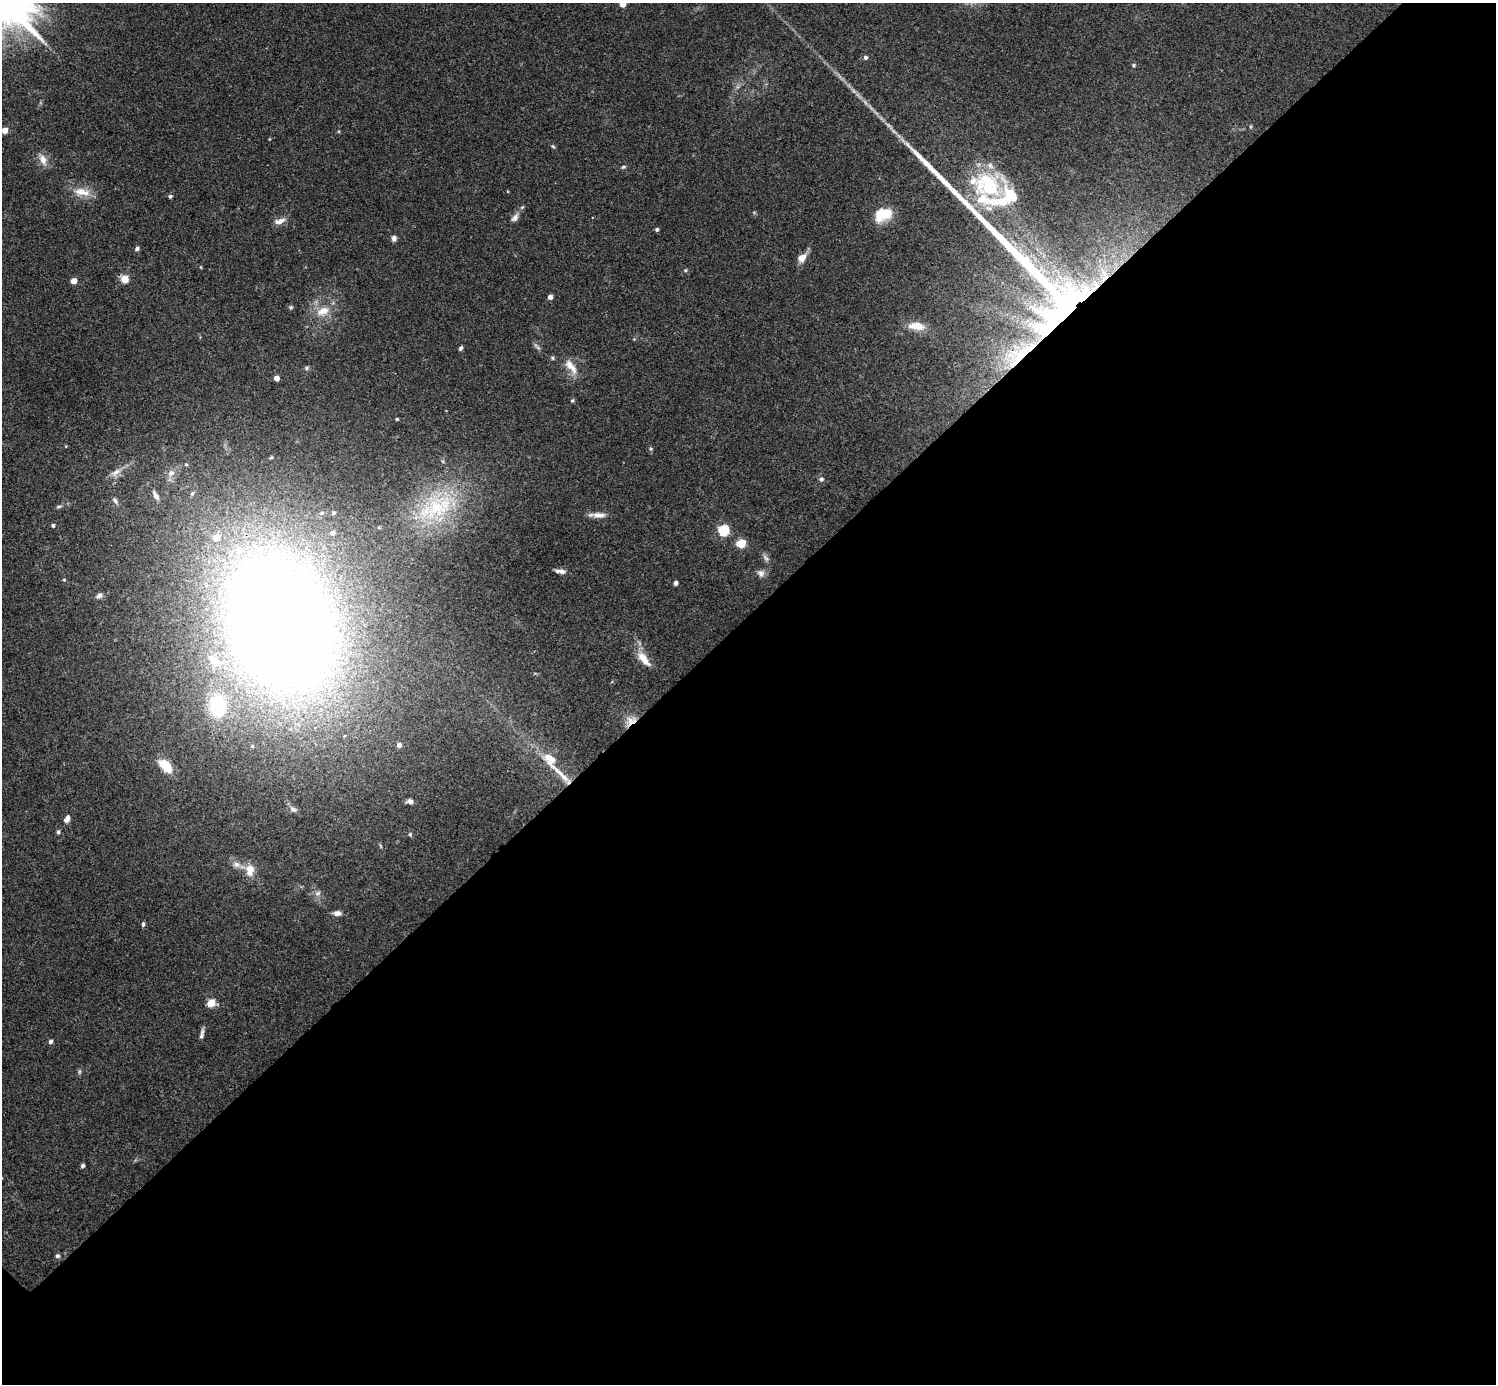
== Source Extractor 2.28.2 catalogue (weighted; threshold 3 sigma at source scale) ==
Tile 12 of 4 x 4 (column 4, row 3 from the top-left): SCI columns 4488-5981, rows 1542-2923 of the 5988 x 5988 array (HDU 1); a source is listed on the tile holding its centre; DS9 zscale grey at full resolution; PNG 1498 x 1386 px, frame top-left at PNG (2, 3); no overlay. Shown black and unused: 55% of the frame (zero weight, under 3 of 4 exposures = <1% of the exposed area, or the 3 px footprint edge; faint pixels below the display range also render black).
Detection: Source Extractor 2.28.2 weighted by HDU 2 'WHT'; one run over the whole footprint, this tile lists its part. Background 0.0754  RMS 0.0055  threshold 0.0247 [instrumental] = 3 sigma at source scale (4.5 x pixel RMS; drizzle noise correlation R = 1.50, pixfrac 1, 0.05/0.05 arcsec/px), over >= 5 px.
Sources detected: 91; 1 too faint to see at this stretch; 1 inside a brighter object's white glare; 1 long thin detection or spike segment (spike, bleed or trail) — not listed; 11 inside a brighter listed object's ellipse — not listed separately; the other 77 listed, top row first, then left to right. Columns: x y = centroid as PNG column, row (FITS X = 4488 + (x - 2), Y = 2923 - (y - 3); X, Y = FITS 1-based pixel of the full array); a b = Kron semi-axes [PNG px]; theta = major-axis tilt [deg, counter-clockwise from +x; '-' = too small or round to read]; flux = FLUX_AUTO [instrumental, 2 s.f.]
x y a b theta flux
622 4 5 5 - 4.2
865 57 6 5 - 1.2
1134 65 6 4 29 0.79
5 130 4 4 - 8.4
553 146 6 4 -30 0.7
43 160 15 9 -66 5
623 167 7 4 19 0.85
987 185 42 37 -20 50
82 192 26 11 -8 7.9
170 196 5 4 - 1.1
883 214 18 12 21 17
515 218 11 7 49 2.5
280 221 14 7 16 3.7
657 229 4 4 - 1.3
394 238 7 6 - 1.8
137 249 6 5 - 1.3
801 258 10 8 35 4.8
201 267 4 3 - 0.42
685 270 5 4 - 0.71
125 279 5 5 - 16
74 281 4 4 - 7.4
550 297 4 4 - 3.5
1067 304 81 38 41 180
291 307 5 4 - 0.79
323 311 19 11 23 8.3
916 326 23 10 -6 7.7
537 347 13 4 -44 1.4
461 348 5 4 - 1.1
552 358 6 5 - 0.81
571 366 21 9 -52 7.1
306 368 6 5 - 1.1
276 378 4 4 - 3.2
572 400 5 4 - 0.66
397 419 3 3 - 0.64
651 448 5 3 - 0.58
271 457 4 4 - 0.67
186 464 5 4 - 0.68
116 472 16 8 34 4
171 473 11 8 47 3.6
821 479 6 6 - 1.2
192 494 7 5 61 1.2
155 495 17 6 -59 3.3
115 501 9 5 -46 1.5
59 507 7 3 9 0.85
438 507 50 37 34 59
333 513 5 5 - 0.95
598 515 18 7 1 4.3
53 525 5 4 - 0.76
724 530 5 5 - 46
741 543 9 7 13 8.5
766 558 12 6 -47 1.9
561 571 13 5 -6 2.7
761 573 10 9 - 2.5
64 580 4 4 - 0.6
676 583 4 4 - 1.9
99 596 8 5 39 1.9
281 623 148 104 -65 960
644 659 22 8 -50 7.8
631 721 17 10 35 5.9
399 745 5 5 - 2.4
165 766 15 9 -45 14
560 773 46 6 -43 11
410 801 6 5 - 2.5
293 809 11 7 -25 2.2
67 819 10 6 61 3
58 832 6 4 77 0.89
410 834 5 4 - 0.72
236 864 9 8 - 2.9
250 870 16 11 85 6.7
318 893 9 6 16 1.8
337 913 9 5 -3 3
143 924 6 4 74 1
211 1003 5 5 - 16
201 1036 9 6 71 1.6
50 1041 5 4 - 1.4
83 1166 4 4 - 1.4
57 1256 6 5 - 1.3
Overlapping masked pixels (flux is a lower limit): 3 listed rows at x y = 1067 304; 281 623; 631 721
Isophote crosses this tile's border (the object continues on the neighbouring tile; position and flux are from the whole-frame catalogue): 1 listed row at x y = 622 4